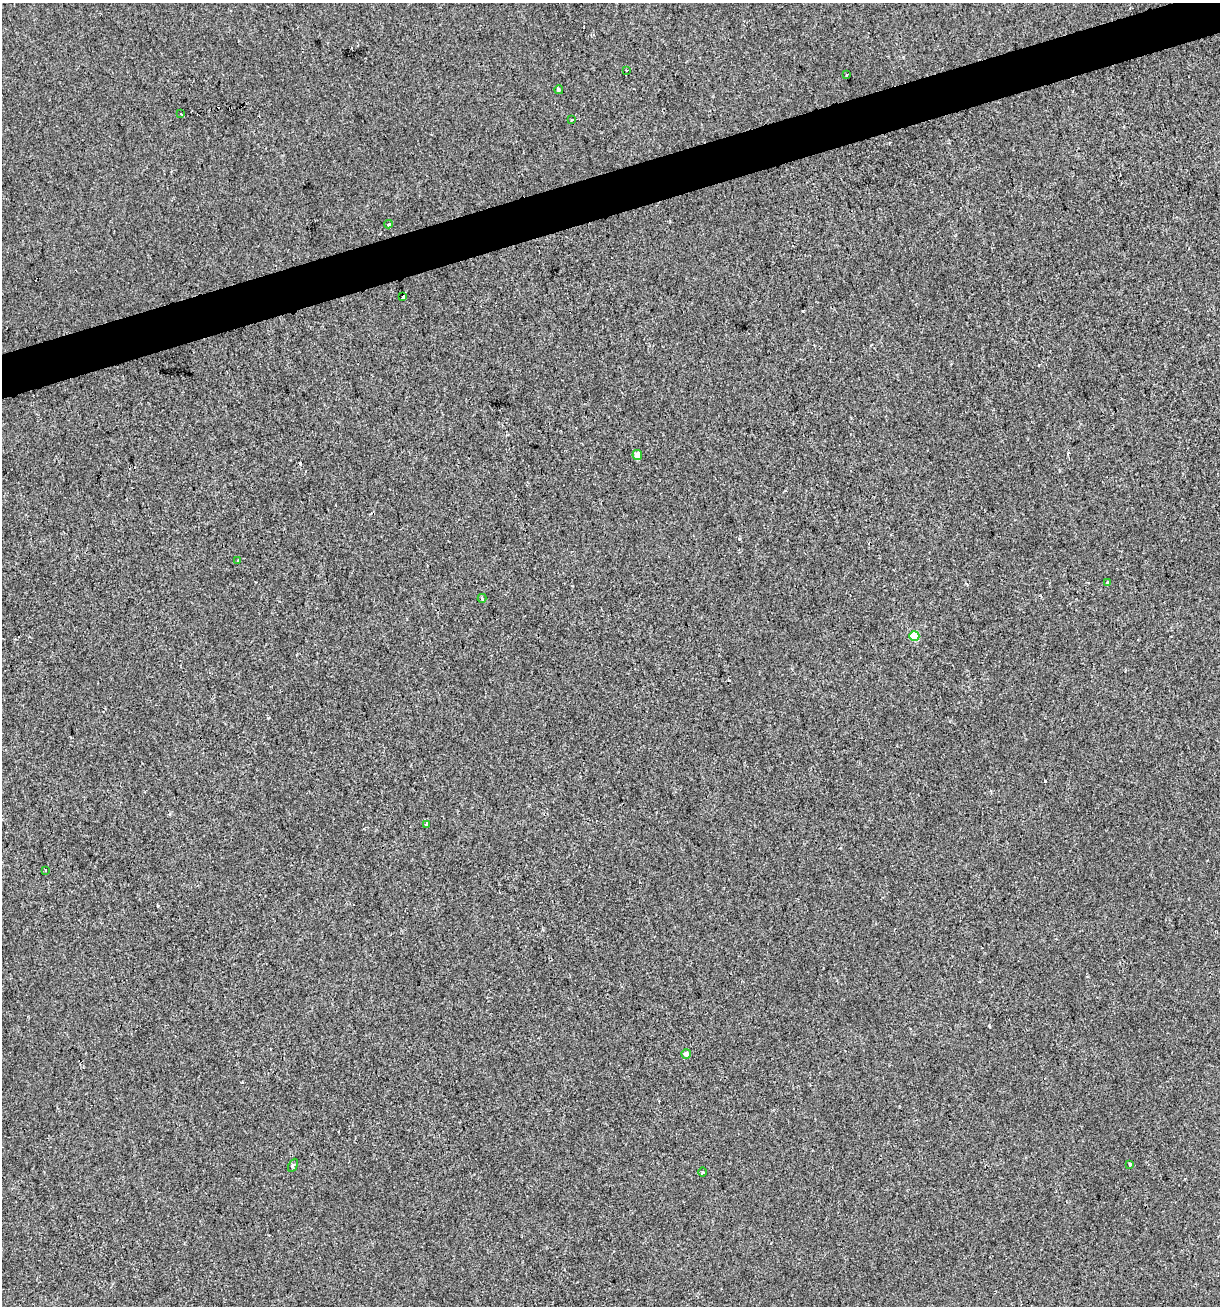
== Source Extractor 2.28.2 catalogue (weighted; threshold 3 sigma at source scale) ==
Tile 10 of 4 x 4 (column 2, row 3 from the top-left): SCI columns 1269-2486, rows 1305-2608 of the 5022 x 5216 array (HDU 1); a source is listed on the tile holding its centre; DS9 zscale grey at full resolution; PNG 1222 x 1308 px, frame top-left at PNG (2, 3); each listed source drawn as its Kron ellipse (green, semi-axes under 4 px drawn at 4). Shown black and unused: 3% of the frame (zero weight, under 2 of 3 exposures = <1% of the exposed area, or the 3 px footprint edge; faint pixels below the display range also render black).
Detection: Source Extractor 2.28.2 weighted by HDU 2 'WHT'; one run over the whole footprint, this tile lists its part. Background 5.62e-04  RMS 0.0042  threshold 0.0189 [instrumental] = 3 sigma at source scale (4.5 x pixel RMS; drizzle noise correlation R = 1.50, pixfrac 1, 0.0396/0.0396 arcsec/px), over >= 5 px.
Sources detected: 24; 6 cosmic-ray / hot-pixel residue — neither listed nor drawn; the other 18 listed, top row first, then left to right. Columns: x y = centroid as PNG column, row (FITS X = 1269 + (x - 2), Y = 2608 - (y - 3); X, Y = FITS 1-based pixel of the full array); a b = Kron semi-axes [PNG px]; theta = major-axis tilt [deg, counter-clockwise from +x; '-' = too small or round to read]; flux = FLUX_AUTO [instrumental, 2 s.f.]
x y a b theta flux
627 70 2 2 - 0.42
847 75 3 3 - 0.63
559 90 4 3 - 0.56
181 113 3 2 - 0.74
572 120 3 2 - 0.59
388 224 4 3 - 1.9
403 297 4 3 - 4.5
637 455 5 4 - 3.2
238 561 3 2 - 0.53
1107 583 4 3 - 1.3
482 598 4 3 - 0.87
914 636 5 5 - 14
426 824 3 3 - 0.57
45 870 3 3 - 0.69
686 1054 5 4 - 2
1130 1164 3 3 - 3
293 1165 7 4 63 0.66
702 1172 5 3 - 0.46
Unlisted compact peaks at least as high as the median listed source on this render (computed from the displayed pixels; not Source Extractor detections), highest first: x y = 1045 781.